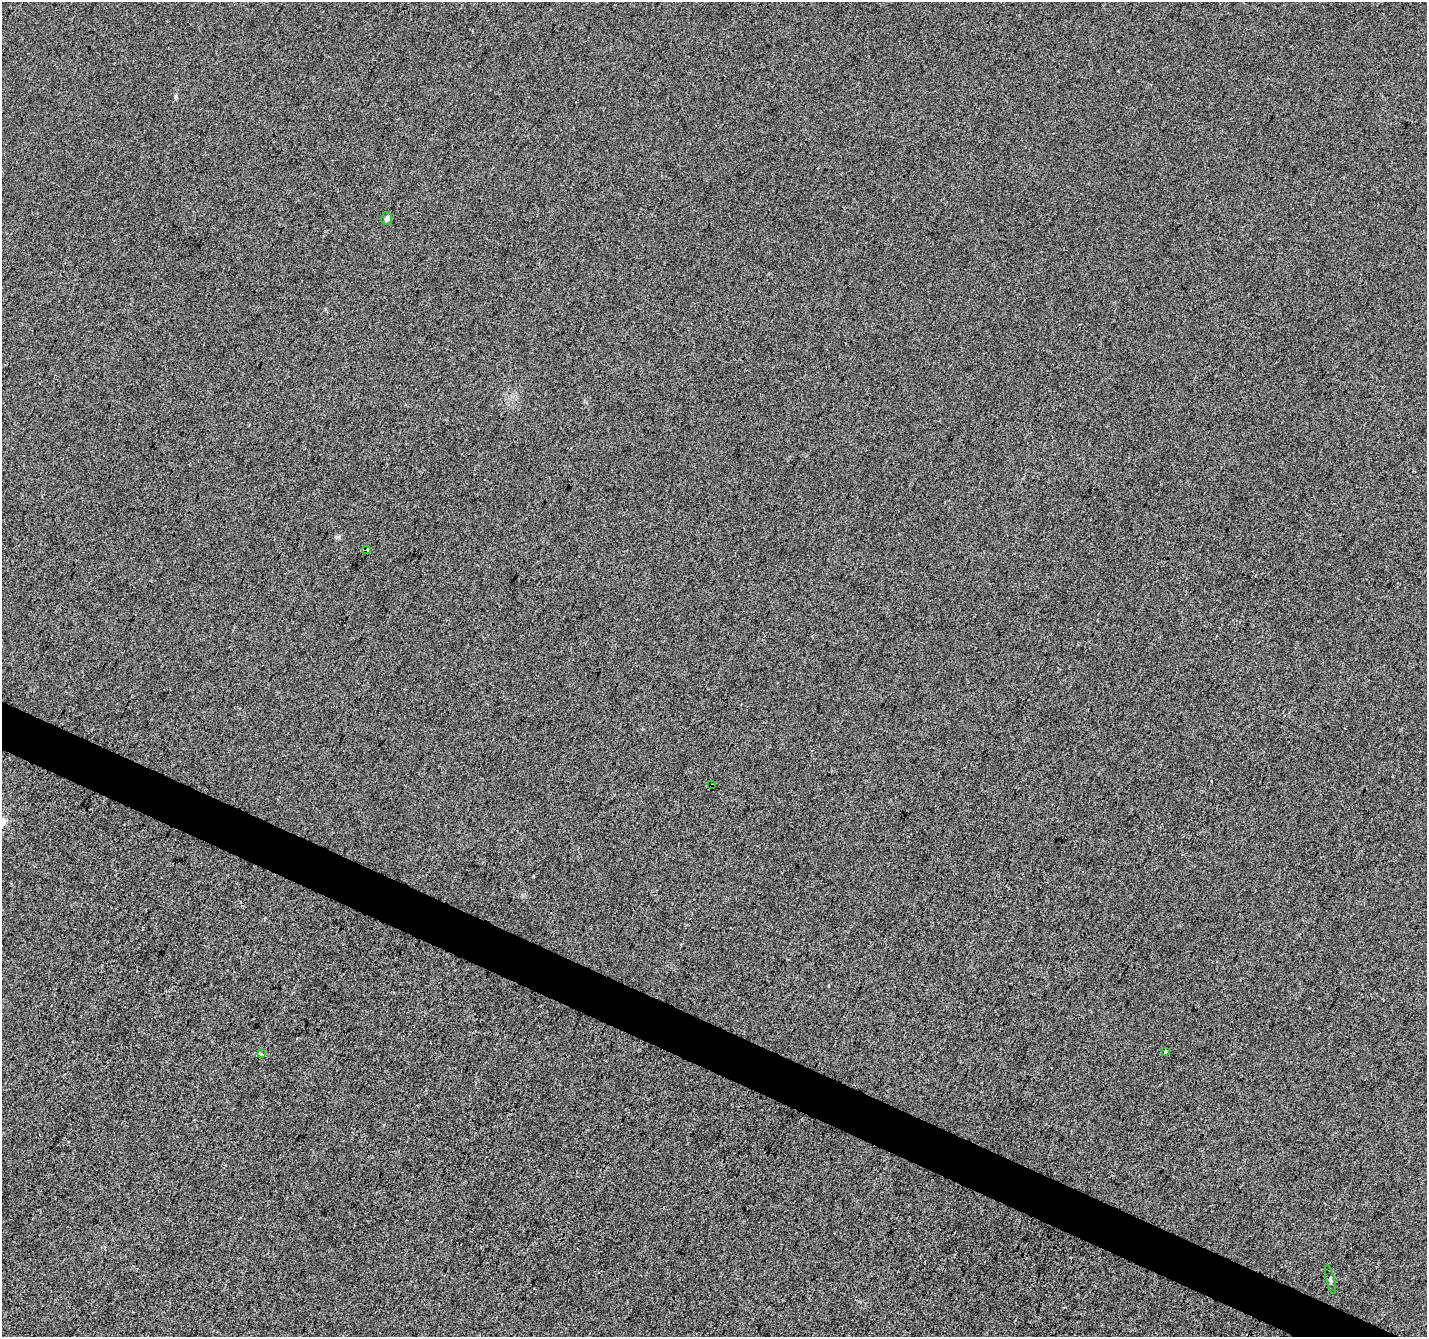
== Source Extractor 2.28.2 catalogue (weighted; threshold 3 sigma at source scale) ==
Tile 6 of 4 x 4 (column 2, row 2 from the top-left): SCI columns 1434-2858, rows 2942-4276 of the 5708 x 5815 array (HDU 1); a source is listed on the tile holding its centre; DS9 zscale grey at full resolution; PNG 1429 x 1339 px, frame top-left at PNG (2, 2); each listed source drawn as its Kron ellipse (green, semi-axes under 4 px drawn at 4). Shown black and unused: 3% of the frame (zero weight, under 3 of 4 exposures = <1% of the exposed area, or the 3 px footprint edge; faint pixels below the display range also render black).
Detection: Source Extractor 2.28.2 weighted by HDU 2 'WHT'; one run over the whole footprint, this tile lists its part. Background 2.39e-04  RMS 0.0036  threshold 0.0162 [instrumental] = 3 sigma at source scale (4.5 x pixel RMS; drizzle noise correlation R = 1.50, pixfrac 1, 0.0396/0.0396 arcsec/px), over >= 5 px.
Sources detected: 6; all 6 listed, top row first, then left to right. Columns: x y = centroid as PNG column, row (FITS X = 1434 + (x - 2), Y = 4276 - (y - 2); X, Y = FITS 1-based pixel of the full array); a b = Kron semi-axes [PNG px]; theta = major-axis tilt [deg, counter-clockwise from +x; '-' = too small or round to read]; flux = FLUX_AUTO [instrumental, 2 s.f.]
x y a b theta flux
387 218 6 5 - 1.1
366 550 4 3 - 39
712 785 3 2 - 0.5
1165 1052 3 3 - 1
261 1054 4 3 - 2
1330 1280 14 2 -77 0.48
Overlapping masked pixels (flux is a lower limit): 2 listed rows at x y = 366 550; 712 785